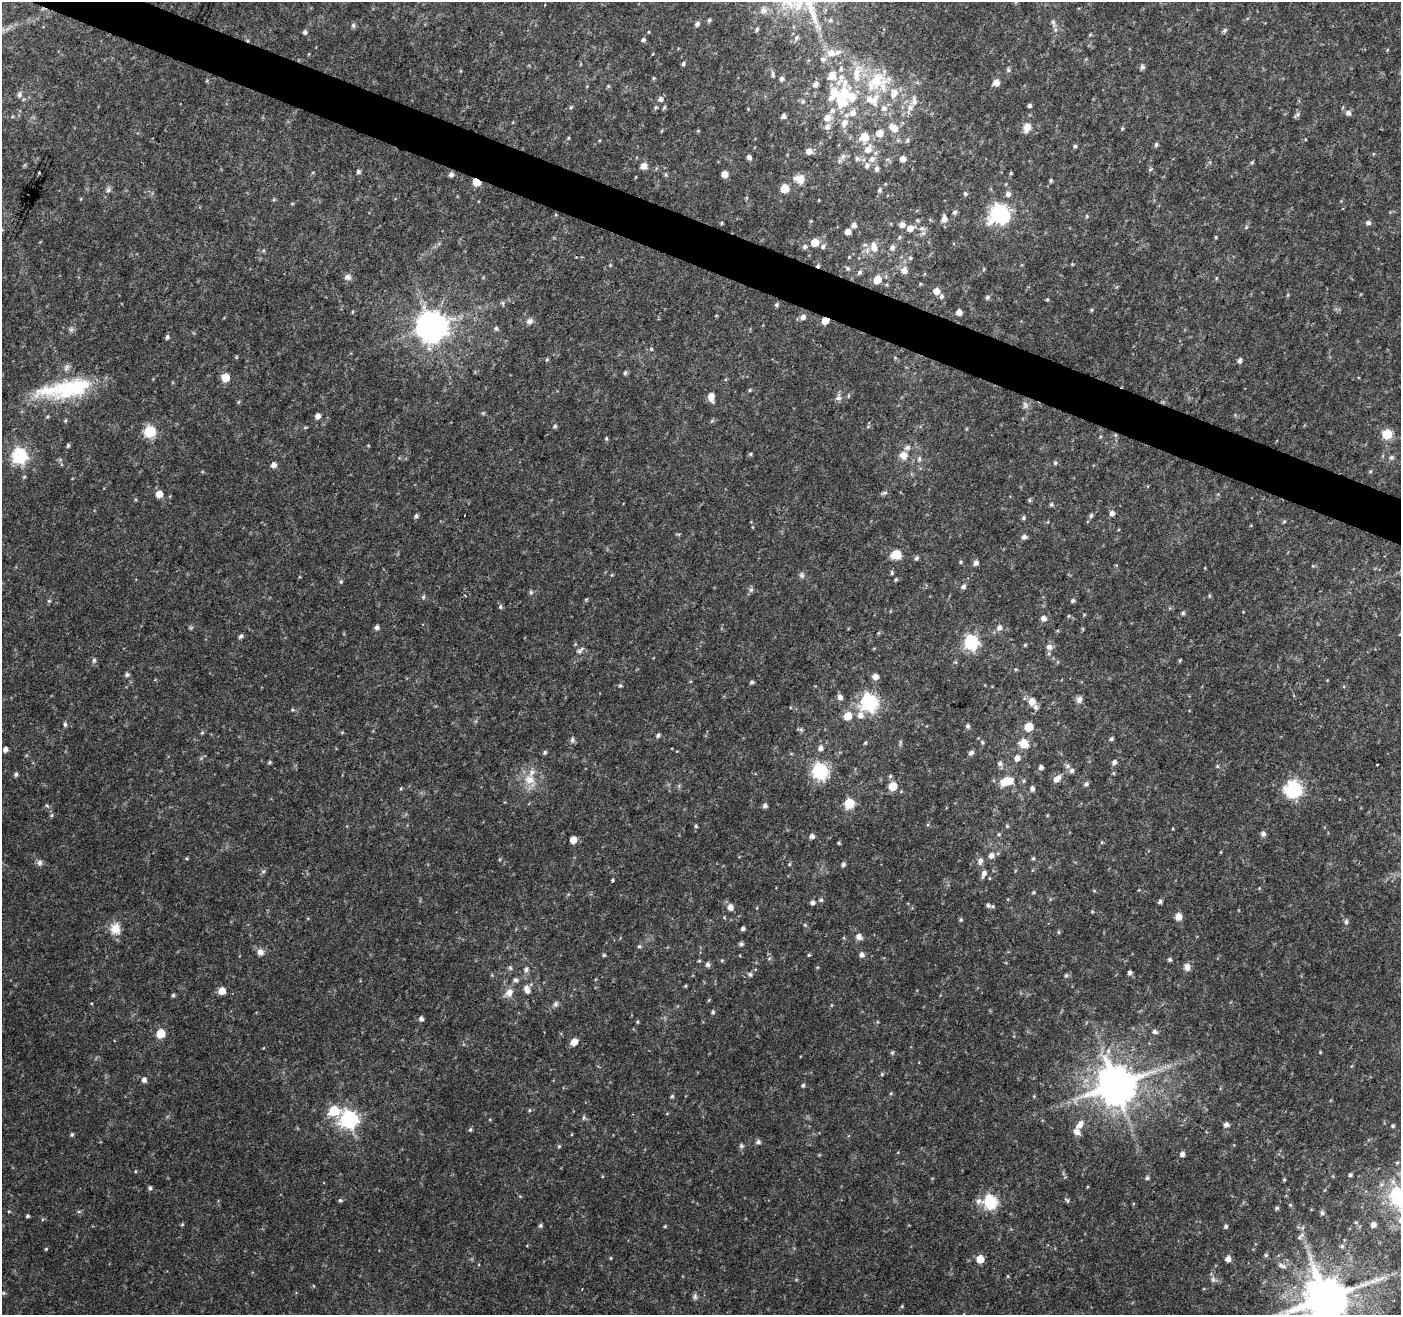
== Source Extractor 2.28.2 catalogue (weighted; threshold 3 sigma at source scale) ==
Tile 11 of 4 x 4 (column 3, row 3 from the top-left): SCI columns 2800-4198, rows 1520-2832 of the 5604 x 5729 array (HDU 1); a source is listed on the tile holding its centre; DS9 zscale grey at full resolution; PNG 1403 x 1317 px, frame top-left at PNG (2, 2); no overlay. Shown black and unused: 3% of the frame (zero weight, under 2 of 3 exposures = <1% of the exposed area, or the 3 px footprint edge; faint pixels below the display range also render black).
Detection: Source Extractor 2.28.2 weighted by HDU 2 'WHT'; one run over the whole footprint, this tile lists its part. Background 0.04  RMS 0.0064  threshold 0.0289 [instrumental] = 3 sigma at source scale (4.5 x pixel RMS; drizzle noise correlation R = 1.50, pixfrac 1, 0.0396/0.0396 arcsec/px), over >= 5 px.
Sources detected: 372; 1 inside a brighter object's white glare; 2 cosmic-ray / hot-pixel residue — not listed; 18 inside a brighter listed object's ellipse — not listed separately; the other 351 listed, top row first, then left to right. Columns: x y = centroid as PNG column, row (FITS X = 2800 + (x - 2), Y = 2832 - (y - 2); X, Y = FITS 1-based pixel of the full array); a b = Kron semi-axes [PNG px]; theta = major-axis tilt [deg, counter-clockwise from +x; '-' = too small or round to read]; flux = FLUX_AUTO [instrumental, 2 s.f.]
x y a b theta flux
763 10 9 7 88 2.8
709 20 5 5 - 1
830 20 6 5 - 1.1
1053 22 7 5 -45 1.4
697 24 6 5 - 1.8
353 25 7 5 -77 1.3
757 30 7 3 64 0.86
1224 30 6 5 - 1.2
305 32 5 4 - 1.5
1090 35 5 4 - 0.68
797 38 6 6 - 1.5
643 40 5 4 - 1.7
1387 50 5 3 - 0.55
831 53 12 9 -12 5.4
823 59 7 6 - 1.7
683 64 6 4 74 1.1
1142 67 7 6 - 1.5
841 69 6 5 - 1.4
1008 70 6 5 - 1.1
773 74 10 4 -80 1.3
832 76 11 10 - 7.2
654 78 4 4 - 0.67
782 78 6 5 - 1.6
877 79 29 23 48 27
996 82 6 5 - 5.3
815 85 8 6 42 2.4
608 86 5 4 - 0.77
844 92 23 12 87 21
19 94 7 6 - 1.8
831 98 9 7 48 3.3
660 99 6 6 - 2.1
803 101 7 5 -70 1.2
914 101 14 7 -88 3.9
1029 105 4 4 - 1.7
571 107 5 4 - 0.77
656 107 5 4 - 0.8
664 107 5 4 - 0.91
884 108 8 8 - 3.3
853 113 8 8 - 4.6
1348 113 6 6 - 2.7
1297 114 10 4 33 1.3
783 116 5 4 - 2
827 117 10 7 44 5.1
844 123 10 8 68 5.4
827 127 8 7 - 3.2
894 128 11 7 -38 7.1
1027 128 13 9 70 4.9
1122 128 4 4 - 0.77
880 133 6 6 - 7.5
864 137 7 7 - 15
568 138 5 3 - 0.64
907 140 6 5 - 1.3
1156 144 5 5 - 1.2
1075 146 5 4 - 1.2
868 149 9 8 - 5.6
809 151 6 6 - 5
843 156 7 6 - 1.9
749 157 5 4 - 2.2
857 159 6 6 - 1.7
872 159 9 8 - 3.6
903 159 5 5 - 4
1252 162 6 4 19 0.74
644 166 6 6 - 5.6
877 169 7 5 73 1.9
358 172 5 4 - 1.6
1011 173 5 4 - 0.69
451 174 6 5 - 2.1
724 174 5 5 - 7.2
799 179 13 10 -21 6.1
1051 180 4 4 - 0.92
476 182 5 4 - 18
785 188 5 5 - 21
108 190 8 6 77 1.9
880 190 7 5 73 1.5
965 194 6 4 -52 1
1008 194 6 5 - 2.7
81 199 5 3 - 0.54
1343 208 3 2 - 0.6
955 212 6 5 - 1.5
999 213 8 7 - 250
1087 216 5 4 - 0.81
944 219 8 6 86 4.1
1368 222 6 5 - 1.8
721 223 4 3 - 0.78
854 225 6 6 - 2.3
902 225 6 6 - 3.6
1246 227 6 4 88 0.84
910 228 7 6 - 5.5
922 228 9 5 -20 2.1
848 231 5 5 - 4.5
899 237 6 4 90 0.97
1216 237 4 4 - 0.66
815 242 5 5 - 13
823 246 7 6 - 1.9
805 247 7 5 19 1.9
874 247 16 9 -80 6.7
892 247 8 7 - 2.3
576 257 2 2 - 0.72
910 258 5 5 - 1.1
1072 264 4 4 - 0.56
847 268 6 6 - 1.4
904 270 8 7 - 4.5
859 272 7 6 - 1.6
348 277 9 8 - 2.5
1216 278 5 3 - 0.71
877 279 6 6 - 11
920 284 5 3 - 0.62
936 291 6 5 - 6.4
942 296 6 5 - 1.6
987 297 6 6 - 1.4
1047 299 4 4 - 0.71
776 305 5 5 - 1.2
1092 310 5 4 - 0.87
352 312 5 3 - 0.55
959 312 5 5 - 4.1
803 317 6 6 - 2.7
530 321 9 8 - 2.9
825 321 5 5 - 11
431 326 9 9 - 1100
496 328 7 6 - 1.2
71 330 6 6 - 1.5
167 337 5 4 - 1.5
547 359 5 3 - 0.74
1239 360 5 4 - 2
625 373 6 4 72 1.2
225 378 6 5 - 13
71 388 70 19 9 56
750 390 5 4 - 0.75
711 397 9 6 -82 5.5
838 398 8 6 -13 1.9
1025 405 10 8 -75 2.5
318 416 5 4 - 3.6
65 421 5 3 - 0.78
555 426 6 5 - 1.1
150 431 6 6 - 61
1387 434 6 5 - 34
1115 435 6 4 -71 1
606 438 5 4 - 0.81
68 445 5 4 - 1.1
750 454 5 4 - 0.83
903 455 11 10 - 5.2
19 456 7 7 - 140
1391 457 7 5 44 1.3
919 459 8 5 -90 1.6
1055 463 5 5 - 0.93
273 465 5 5 - 3.6
885 493 7 5 20 1.3
159 494 5 5 - 7.1
1030 500 5 5 - 0.99
1051 505 5 5 - 1.2
1112 513 6 5 - 2.5
416 516 5 4 - 1.4
1091 516 6 5 - 1.3
1023 518 5 5 - 1.1
1284 522 5 4 - 0.74
1024 537 6 5 - 2.2
896 554 10 9 - 9.7
916 558 6 5 - 1.2
961 562 5 4 - 0.82
976 563 5 5 - 2.7
892 573 5 4 - 1
802 576 8 7 - 1.8
896 580 4 3 - 0.87
341 582 5 4 - 0.95
963 586 7 5 44 1.7
751 590 7 6 - 1.5
531 592 6 5 - 1.1
1209 596 5 3 - 0.72
423 597 5 5 - 1
49 601 6 5 - 0.94
1073 601 6 4 46 1.2
500 607 6 5 - 1.1
1183 613 5 4 - 1.1
1068 616 5 3 - 0.61
1043 618 6 6 - 3.2
191 627 6 4 19 0.84
377 627 5 5 - 2.1
999 628 7 6 - 2.9
241 636 6 4 51 1.5
971 642 7 6 - 120
1025 645 5 4 - 0.72
1049 647 9 8 - 2.8
579 651 6 6 - 1.6
94 660 6 5 - 1.4
1180 660 5 4 - 0.73
1016 669 5 3 - 0.73
127 675 5 5 - 1.5
875 677 5 5 - 4.3
752 682 4 4 - 1.2
620 686 5 4 - 0.9
840 697 6 6 - 2.6
1079 700 8 7 - 2.5
868 702 7 7 - 240
1032 702 7 6 - 6.5
1035 707 8 6 -70 2.1
860 715 8 8 - 4.1
848 716 6 6 - 12
65 724 6 4 -89 1.3
968 726 5 5 - 1.5
1029 727 6 5 - 19
202 732 5 4 - 0.91
658 735 5 5 - 1.4
1111 739 5 4 - 1.3
572 740 7 5 79 1.6
982 742 6 4 -90 0.99
865 743 5 4 - 0.77
1023 743 7 6 - 15
820 748 6 5 - 2.6
5 749 5 4 - 2.6
545 752 5 4 - 1.1
971 753 7 5 30 1.8
1017 758 7 6 - 3.4
269 762 4 4 - 0.95
1114 762 6 5 - 2
1000 764 7 6 - 1.9
1377 764 3 3 - 2.2
1067 766 7 6 - 1.8
1217 766 5 5 - 0.83
1041 767 4 4 - 2.2
1072 770 6 6 - 1.9
820 771 7 6 - 160
16 774 5 5 - 1.4
1057 779 10 6 43 4.5
529 780 16 13 -10 9.8
1007 781 15 8 13 14
1086 784 6 5 - 1.6
893 786 6 6 - 15
1032 788 6 5 - 2
1293 789 15 14 - 37
849 803 6 6 - 33
47 806 6 4 -20 0.83
765 806 5 5 - 2
52 815 6 4 -90 0.94
696 826 5 4 - 0.83
1007 826 5 4 - 0.79
999 834 5 3 - 0.72
1263 834 6 5 - 2.3
812 836 5 5 - 2.4
573 840 5 5 - 9.1
839 843 4 3 - 0.78
991 856 7 6 - 3.4
187 858 4 4 - 0.67
1033 858 5 4 - 0.85
980 861 9 6 83 2.8
40 862 9 7 48 1.9
789 864 5 4 - 0.72
843 864 5 4 - 1.7
263 871 7 5 68 1.3
984 873 9 5 67 2.9
612 880 3 3 - 3.8
1094 891 5 3 - 0.6
1033 892 5 4 - 0.77
821 900 5 5 - 1.2
1160 902 5 4 - 1.5
812 903 5 5 - 1.8
988 905 9 6 -47 1.8
730 907 7 6 - 3.3
1092 912 5 3 - 0.65
1178 917 7 6 - 4.7
961 920 4 4 - 1
1346 922 7 5 -88 1.6
805 925 4 4 - 0.71
115 929 14 12 -87 8.5
743 929 5 4 - 1.5
1058 932 5 3 - 0.68
859 937 8 7 - 3.2
741 944 5 4 - 1.5
639 946 5 5 - 1.1
260 952 9 8 - 3.2
604 955 4 4 - 0.82
809 955 4 4 - 0.82
862 955 6 5 - 2.4
769 958 5 4 - 0.9
1170 960 5 4 - 1.2
699 961 5 3 - 0.67
707 964 6 5 - 1.8
1187 967 10 8 89 3.1
510 968 7 5 -68 1.1
526 970 6 6 - 1.7
1130 973 5 5 - 1.9
750 974 6 6 - 1.3
1066 975 6 5 - 1.1
516 980 6 6 - 1.7
685 986 4 4 - 0.7
527 989 11 7 -74 4.2
222 991 5 5 - 9
509 992 11 9 70 4.9
173 995 5 4 - 1
709 1000 5 3 - 0.59
91 1003 4 2 - 0.49
555 1004 8 7 - 1.7
713 1012 5 4 - 1.1
421 1019 5 5 - 2.1
637 1022 4 4 - 0.7
1154 1032 7 5 -17 1.7
160 1034 6 6 - 23
574 1042 6 5 - 7.3
892 1052 6 5 - 0.95
1320 1052 4 3 - 0.56
882 1074 5 4 - 0.82
144 1080 6 5 - 2.4
803 1085 5 5 - 1.1
1116 1085 11 10 - 2400
891 1093 5 4 - 0.68
672 1096 5 5 - 0.93
529 1110 5 4 - 0.73
334 1111 7 6 - 29
583 1118 6 4 71 0.94
349 1119 7 7 - 240
1080 1124 14 7 50 5
1226 1125 6 5 - 2.3
1393 1126 4 4 - 0.92
470 1130 6 5 - 1.1
72 1134 5 4 - 0.98
758 1142 6 5 - 1.8
559 1146 5 4 - 0.73
741 1146 7 5 -47 1.2
1182 1154 5 5 - 2.4
1397 1163 5 4 - 0.78
135 1171 5 3 - 0.59
1350 1175 4 4 - 1.2
1147 1178 5 5 - 1
1284 1180 4 4 - 0.78
150 1188 5 4 - 1.4
1395 1192 16 11 60 13
340 1200 5 5 - 0.98
1067 1200 9 3 -34 0.99
990 1202 7 6 - 110
1290 1205 5 4 - 0.63
1277 1208 5 4 - 1.1
1322 1213 5 5 - 1.5
27 1216 4 3 - 1
182 1224 5 4 - 0.73
540 1225 5 5 - 1.2
1373 1225 5 5 - 3.2
665 1226 4 4 - 0.75
1226 1226 5 4 - 1.1
1300 1237 13 4 45 1.4
1342 1246 6 5 - 1.1
46 1249 4 3 - 0.63
1266 1255 5 4 - 0.96
611 1258 5 3 - 0.59
980 1259 6 5 - 10
1228 1259 5 5 - 3.3
1280 1265 8 6 -17 2
1008 1276 5 3 - 0.61
1213 1280 8 6 -89 1.9
3 1293 5 4 - 0.85
695 1297 9 5 -73 1.6
1325 1298 12 11 - 3200
902 1306 5 4 - 0.71
Overlapping masked pixels (flux is a lower limit): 3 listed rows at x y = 476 182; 825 321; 1115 435
Isophote crosses this tile's border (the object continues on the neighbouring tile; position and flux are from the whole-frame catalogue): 1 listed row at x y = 1325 1298